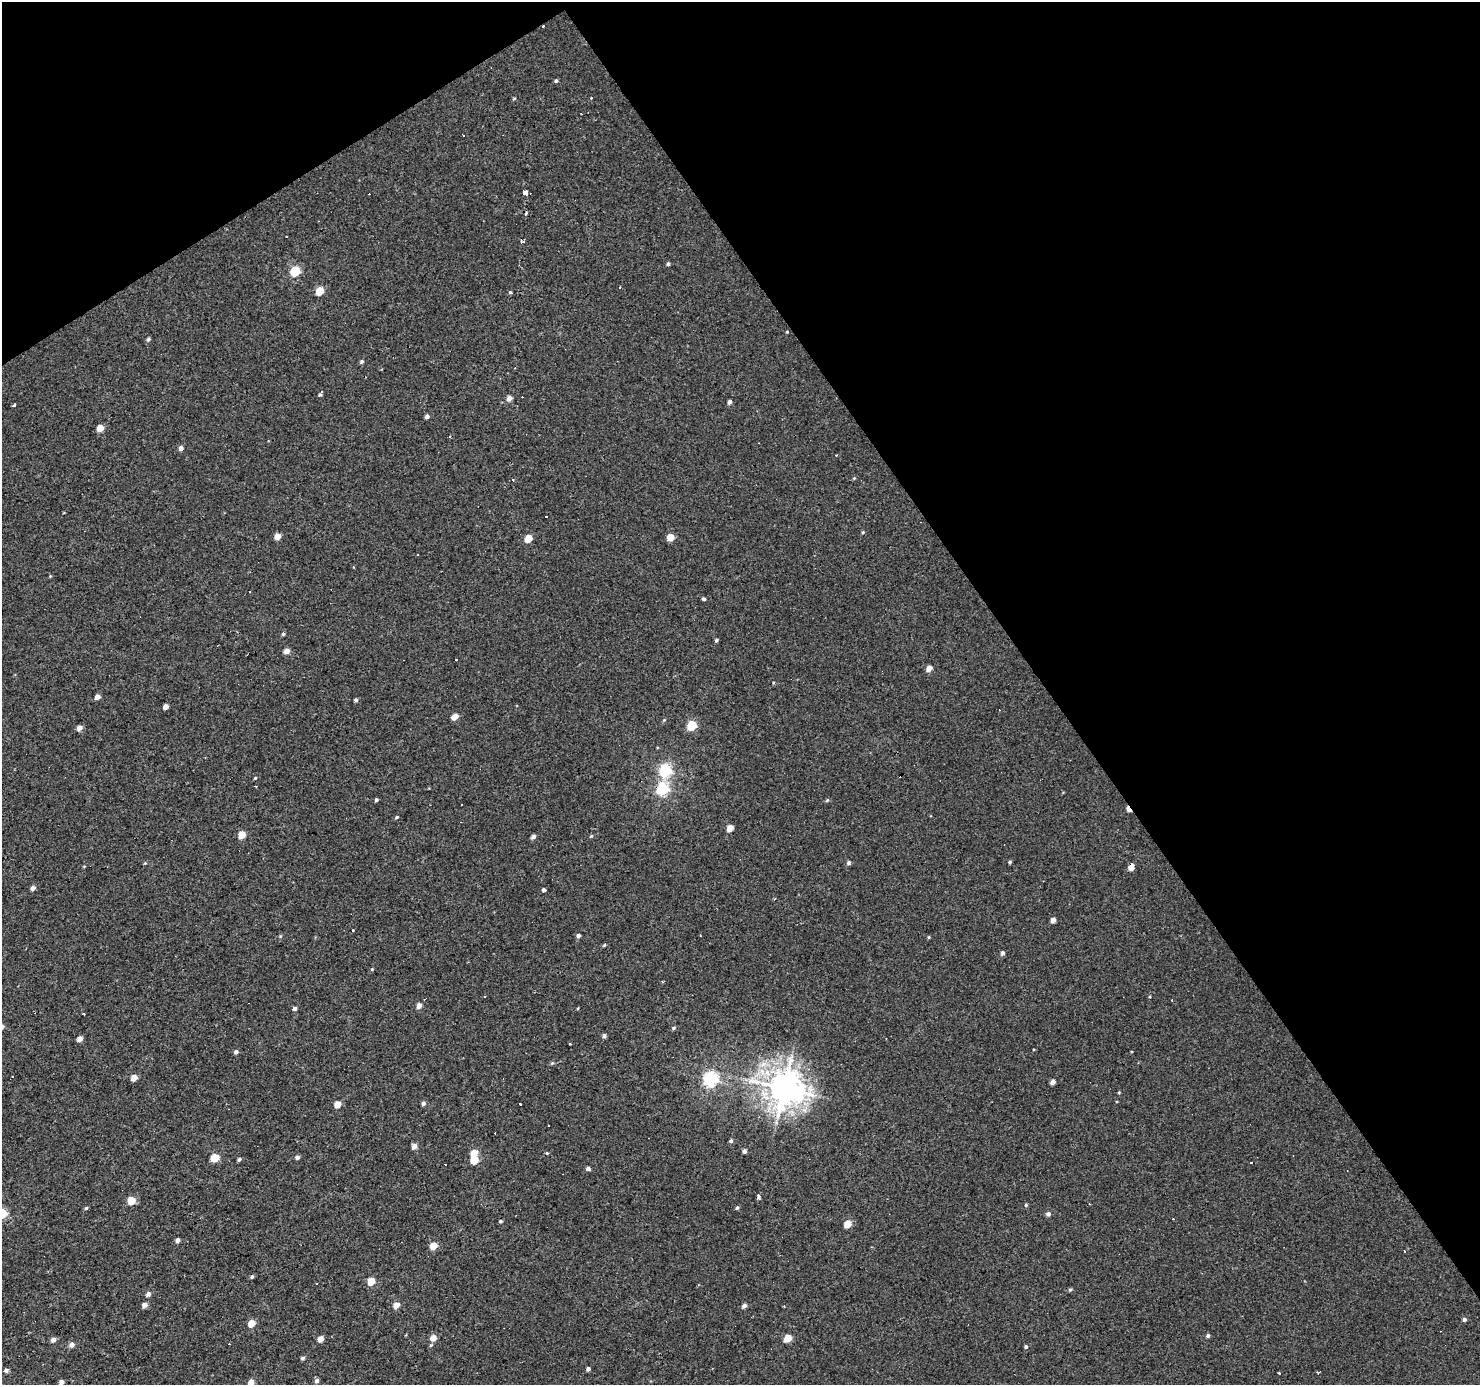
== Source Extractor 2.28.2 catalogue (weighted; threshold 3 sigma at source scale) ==
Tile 3 of 4 x 4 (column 3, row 1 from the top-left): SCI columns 2955-4432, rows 4329-5711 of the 5909 x 5828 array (HDU 1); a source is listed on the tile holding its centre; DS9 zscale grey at full resolution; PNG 1482 x 1387 px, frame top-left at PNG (2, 2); no overlay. Shown black and unused: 34% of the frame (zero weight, under 2 of 3 exposures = <1% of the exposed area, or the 3 px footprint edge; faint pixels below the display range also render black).
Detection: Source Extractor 2.28.2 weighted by HDU 2 'WHT'; one run over the whole footprint, this tile lists its part. Background 0.00319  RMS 0.003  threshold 0.0134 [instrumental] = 3 sigma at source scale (4.5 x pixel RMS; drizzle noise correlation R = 1.50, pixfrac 1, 0.0396/0.0396 arcsec/px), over >= 5 px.
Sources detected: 156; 24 cosmic-ray / hot-pixel residue — not listed; the other 132 listed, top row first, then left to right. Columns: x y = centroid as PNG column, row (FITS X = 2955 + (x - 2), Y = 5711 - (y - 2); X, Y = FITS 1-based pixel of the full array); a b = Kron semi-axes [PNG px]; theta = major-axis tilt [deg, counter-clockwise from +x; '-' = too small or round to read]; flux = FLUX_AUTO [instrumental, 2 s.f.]
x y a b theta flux
556 81 4 4 - 0.48
514 99 4 3 - 0.34
463 136 3 3 - 0.95
525 192 4 4 - 5.4
521 242 4 3 - 0.89
668 264 4 3 - 0.51
295 271 6 5 - 17
620 287 3 3 - 0.64
320 290 5 5 - 7.4
510 292 4 3 - 0.36
787 332 4 3 - 0.23
148 339 5 4 - 0.61
362 361 5 4 - 0.53
320 395 4 3 - 0.5
509 398 5 5 - 1.6
729 402 5 4 - 0.94
14 405 4 3 - 2.1
427 416 4 4 - 0.99
100 428 5 5 - 3.4
181 448 5 4 - 1.1
836 455 3 2 - 0.39
854 478 5 4 - 0.31
512 479 3 3 - 1
64 513 3 2 - 0.23
863 532 4 3 - 0.39
277 536 5 4 - 3
670 537 5 5 - 4.6
528 538 5 4 - 6
353 567 4 2 - 0.24
703 599 5 4 - 0.66
283 634 5 4 - 0.46
716 640 4 4 - 0.54
287 651 5 4 - 2
929 668 5 4 - 2.5
97 697 4 4 - 1.8
356 700 4 3 - 0.83
166 707 4 4 - 1.9
455 717 5 4 - 3.3
664 720 5 3 - 0.27
692 725 6 5 - 15
79 728 5 4 - 2.1
665 770 6 5 - 40
901 776 3 2 - 0.49
255 778 4 3 - 0.28
256 786 3 2 - 0.38
663 789 6 5 - 37
376 800 3 3 - 0.56
827 800 5 4 - 0.47
462 805 3 3 - 0.56
1128 809 7 4 -61 2.6
397 817 5 3 - 0.35
730 828 5 4 - 3.6
242 835 5 4 - 5.6
591 836 5 4 - 0.38
533 837 5 4 - 1.1
1010 862 4 3 - 0.4
145 863 4 4 - 0.27
849 863 5 4 - 0.76
1131 867 5 4 - 3.4
33 888 4 4 - 1.3
544 890 4 3 - 3.8
1053 920 4 4 - 1.8
353 930 3 3 - 0.83
578 935 4 4 - 0.96
280 936 5 3 - 0.3
929 937 4 4 - 0.29
604 945 4 4 - 0.3
1002 953 4 4 - 0.89
372 969 4 4 - 0.31
484 996 3 2 - 0.27
419 1006 5 4 - 2
578 1008 3 2 - 0.38
294 1009 4 4 - 0.84
84 1014 3 3 - 0.91
673 1028 5 4 - 0.45
604 1036 4 4 - 0.79
80 1039 4 4 - 2.2
570 1044 3 2 - 0.23
236 1052 4 4 - 0.98
134 1077 5 4 - 3
710 1079 6 6 - 67
754 1081 25 9 -10 5.6
1053 1082 4 4 - 1.8
784 1088 11 10 - 530
1119 1092 4 3 - 0.26
423 1103 4 4 - 1
519 1103 4 3 - 0.86
337 1104 5 4 - 4.4
731 1141 4 4 - 0.65
414 1146 5 4 - 2.1
744 1151 4 4 - 0.88
474 1153 5 4 - 4.5
546 1153 3 3 - 1.3
297 1157 4 4 - 0.98
215 1158 5 5 - 8.3
239 1159 4 4 - 0.67
474 1160 5 5 - 8.6
588 1169 4 4 - 1.1
759 1197 5 3 - 0.98
131 1200 5 5 - 6.9
1026 1205 4 3 - 0.55
86 1208 4 4 - 0.47
737 1208 4 4 - 0.54
1048 1214 4 4 - 1.1
500 1221 4 4 - 0.5
848 1224 5 4 - 5.7
177 1240 4 4 - 1.2
433 1246 5 4 - 5.5
1405 1251 3 2 - 0.39
252 1277 5 4 - 0.46
371 1281 5 4 - 6.3
1070 1289 5 4 - 0.43
148 1294 5 4 - 1.3
144 1305 5 5 - 1.3
396 1305 5 4 - 3
744 1306 5 4 - 1.1
1464 1320 4 4 - 0.89
251 1323 5 4 - 5.1
1208 1335 4 3 - 0.74
433 1338 5 4 - 3.2
788 1338 5 4 - 6.5
320 1339 4 4 - 2.8
53 1340 5 4 - 1.6
72 1345 5 4 - 1.7
431 1345 5 4 - 0.38
1026 1346 4 4 - 0.54
303 1358 5 4 - 0.66
588 1369 4 4 - 1
6 1370 5 4 - 0.77
317 1381 5 5 - 0.92
61 1382 4 4 - 1.5
251 1383 5 4 - 4
Overlapping masked pixels (flux is a lower limit): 4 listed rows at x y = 901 776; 663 789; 1128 809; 1131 867
Isophote crosses this tile's border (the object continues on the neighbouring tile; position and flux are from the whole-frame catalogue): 1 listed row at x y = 251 1383